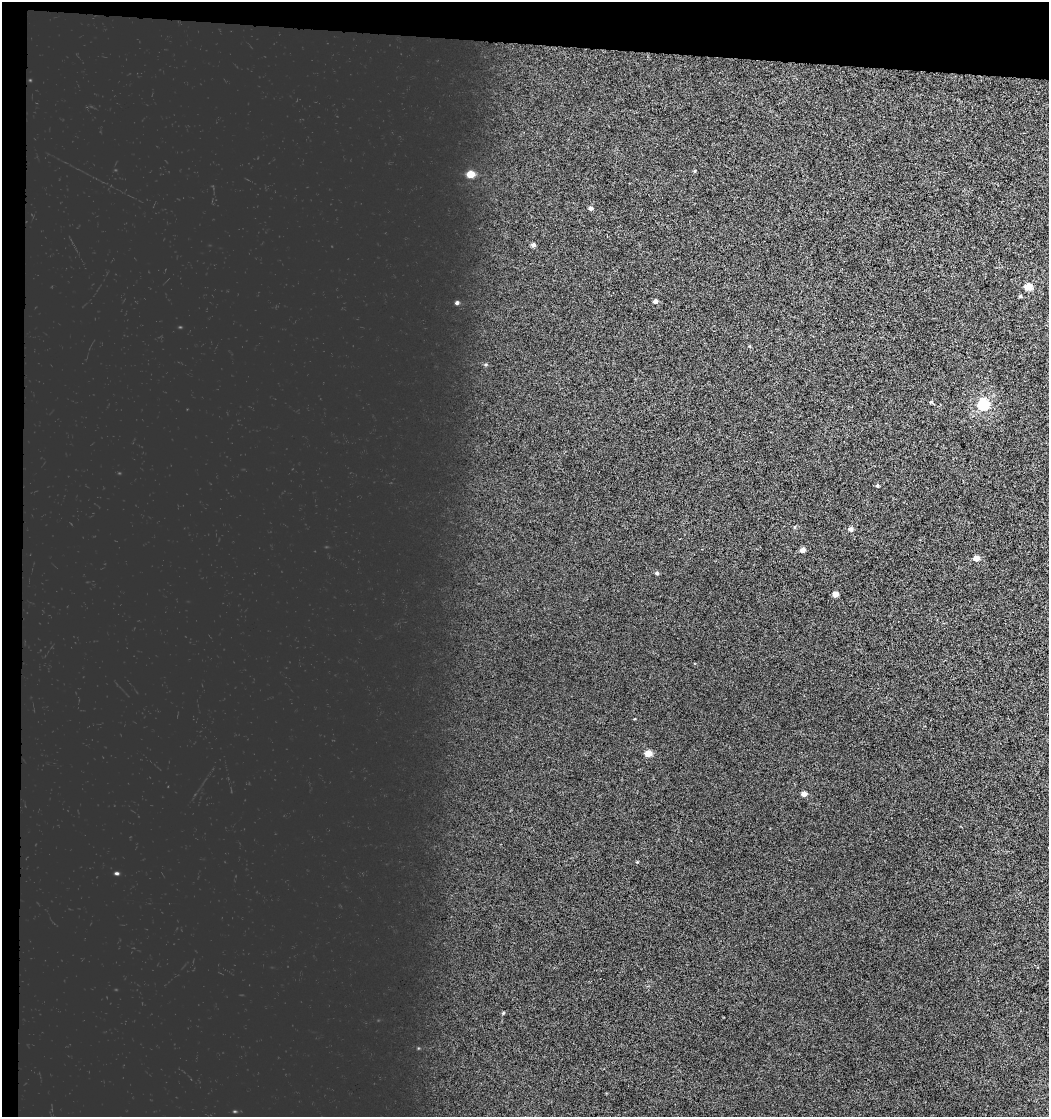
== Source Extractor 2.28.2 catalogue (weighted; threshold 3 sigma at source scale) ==
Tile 1 of 2 x 2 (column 1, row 1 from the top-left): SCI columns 1239-2285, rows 2148-3262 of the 4824 x 4583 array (HDU 1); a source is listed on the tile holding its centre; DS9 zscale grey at full resolution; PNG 1051 x 1119 px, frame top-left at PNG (2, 2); no overlay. Shown black and unused: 6% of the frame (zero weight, under 3 of 6 exposures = <1% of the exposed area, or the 3 px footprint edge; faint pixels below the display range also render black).
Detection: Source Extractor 2.28.2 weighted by HDU 2 'WHT'; one run over the whole footprint, this tile lists its part. Background 0.0025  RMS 0.0028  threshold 0.0114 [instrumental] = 3 sigma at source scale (4.09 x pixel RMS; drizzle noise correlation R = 1.36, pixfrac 0.8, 0.0396/0.0396 arcsec/px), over >= 5 px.
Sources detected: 19; all 19 listed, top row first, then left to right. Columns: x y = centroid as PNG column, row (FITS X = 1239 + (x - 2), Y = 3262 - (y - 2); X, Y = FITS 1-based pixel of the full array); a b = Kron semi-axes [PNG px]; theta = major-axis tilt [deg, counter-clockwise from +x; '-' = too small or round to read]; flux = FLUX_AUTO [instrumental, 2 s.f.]
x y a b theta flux
470 174 5 5 - 4.2
591 208 5 5 - 0.53
533 245 6 5 - 0.54
1028 287 5 5 - 5.1
1020 296 5 4 - 0.26
655 301 5 4 - 0.77
457 303 5 4 - 0.42
931 402 5 4 - 0.28
983 405 6 5 - 24
877 486 5 4 - 0.33
795 527 5 3 - 0.25
851 529 6 6 - 0.7
803 550 5 4 - 1.3
976 558 5 4 - 2.1
657 573 5 4 - 0.38
835 594 5 4 - 2.1
648 753 5 5 - 3
804 794 5 4 - 1.3
117 873 5 4 - 0.26